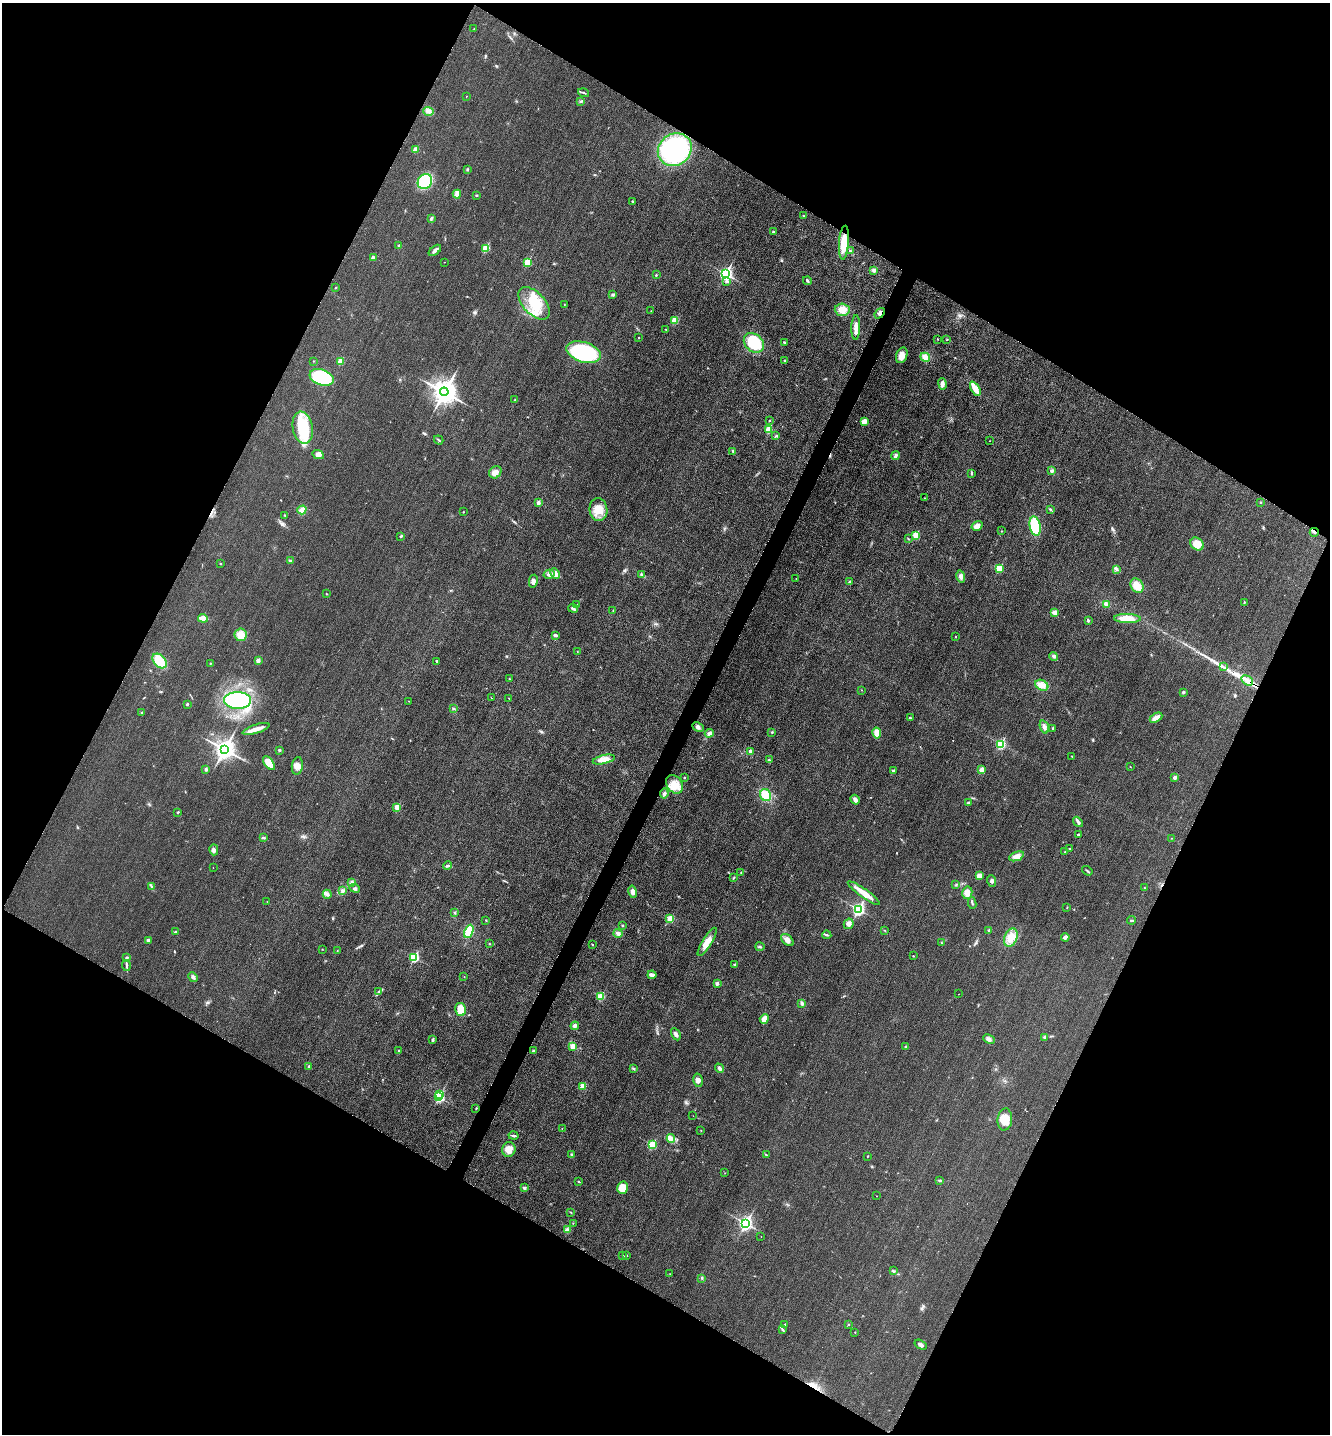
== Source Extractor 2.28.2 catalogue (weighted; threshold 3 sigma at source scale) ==
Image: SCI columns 166-5475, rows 22-5748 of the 5778 x 5772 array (HDU 1 of 3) = the unmasked area's bounding box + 8 px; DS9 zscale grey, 4 x 4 block average (1 PNG px = mean of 4 x 4 image px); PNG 1332 x 1436 px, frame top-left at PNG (2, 3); each listed source drawn as its Kron ellipse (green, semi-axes under 4 px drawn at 4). Shown black and unused: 47% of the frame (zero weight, under 3 of 4 exposures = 2% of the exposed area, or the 3 px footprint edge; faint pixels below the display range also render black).
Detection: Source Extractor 2.28.2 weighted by HDU 2 'WHT'. Background 0.0185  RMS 0.0056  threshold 0.0254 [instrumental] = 3 sigma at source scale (4.5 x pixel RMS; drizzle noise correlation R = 1.50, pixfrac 1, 0.05/0.05 arcsec/px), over >= 5 px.
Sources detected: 282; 1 cosmic-ray / hot-pixel residue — neither listed nor drawn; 1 coinciding with a brighter row at this scale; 6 inside a brighter listed object's ellipse — not listed separately; the other 274 listed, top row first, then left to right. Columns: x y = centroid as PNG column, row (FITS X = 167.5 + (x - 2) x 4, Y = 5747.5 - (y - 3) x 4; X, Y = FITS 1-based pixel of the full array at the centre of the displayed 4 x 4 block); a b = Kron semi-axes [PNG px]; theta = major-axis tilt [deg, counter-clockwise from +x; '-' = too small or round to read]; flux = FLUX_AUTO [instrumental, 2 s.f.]
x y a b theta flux
474 29 2 2 - 0.85
584 93 6 2 -16 4.5
466 96 2 2 - 0.84
581 101 3 2 - 3.2
429 111 5 4 - 13
415 150 2 2 - 59
675 150 18 15 39 490
467 169 2 2 - 1.8
425 182 8 7 - 110
457 194 4 3 - 15
476 195 3 2 - 3
632 201 2 2 - 3.9
804 216 2 2 - 1.9
431 218 4 2 - 4.2
773 232 2 2 - 7.1
844 243 17 5 85 69
399 246 2 2 - 18
486 248 2 2 - 140
435 250 7 3 39 12
850 250 3 2 - 2.4
373 258 4 3 - 9.7
444 262 2 2 - 1.3
527 262 2 2 - 120
874 270 3 3 - 7.3
726 274 3 2 - 680
656 275 3 2 - 2.9
727 281 4 3 - 7.9
807 281 4 2 - 4.4
336 287 3 2 - 2.2
613 295 3 3 - 5.9
534 303 20 11 -47 100
564 304 2 2 - 1.2
842 310 7 6 - 36
651 311 2 2 - 1.7
880 313 6 3 50 8.5
674 320 2 2 - 97
856 327 12 4 88 21
666 329 2 2 - 1
639 337 2 2 - 1.7
938 339 2 2 - 1.5
947 339 3 2 - 1.3
784 342 3 2 - 3.1
754 343 11 8 -43 200
584 352 18 10 -17 360
902 355 8 5 73 33
925 357 5 4 - 25
314 361 2 2 - 0.92
341 361 2 2 - 76
785 361 3 2 - 2.6
322 377 12 7 -20 200
942 384 6 3 -79 10
975 389 8 3 -61 52
444 392 4 4 - 3900
515 399 3 2 - 1.7
769 420 2 2 - 4.8
864 422 4 3 - 26
303 428 16 10 -79 170
768 429 2 2 - 120
776 436 3 2 - 3.5
439 440 5 2 - 4
990 441 2 2 - 1.3
733 451 3 2 - 3.3
318 455 6 4 -26 12
896 456 4 3 - 7.9
1052 471 4 3 - 5.5
495 472 7 5 42 19
971 473 3 2 - 3.3
924 498 2 2 - 1.1
538 502 2 2 - 31
1260 502 2 2 - 2.1
598 509 11 9 -81 50
1050 509 3 2 - 2.6
302 510 4 3 - 24
463 512 2 2 - 2.7
285 516 2 2 - 1.5
977 526 6 4 32 18
1035 526 10 5 -79 140
1002 531 2 2 - 1.5
1314 532 4 2 - 4.3
916 535 2 2 - 88
401 536 3 2 - 3.2
908 539 3 2 - 2.3
1197 544 7 6 - 40
290 561 4 2 - 4.1
220 563 2 2 - 2
999 568 2 2 - 110
1117 570 3 2 - 4.2
549 574 5 4 - 13
555 574 6 3 -64 20
641 575 3 2 - 3.7
961 576 6 3 -77 11
796 578 2 2 - 0.8
533 581 6 3 79 13
850 582 2 2 - 10
1137 586 8 6 -57 35
326 594 2 2 - 1
1244 603 3 2 - 2.7
1106 604 2 2 - 2.8
576 605 2 2 - 0.96
573 608 5 3 - 6.4
613 610 3 2 - 1.5
1054 612 3 3 - 14
203 618 5 3 - 34
1127 618 13 4 -1 49
1088 620 3 3 - 4.7
241 635 6 6 - 23
555 635 3 2 - 8.1
956 636 2 2 - 1.9
577 651 2 2 - 2.3
1054 656 4 3 - 7.3
258 660 2 2 - 21
160 661 8 5 -47 60
436 661 2 2 - 9.1
210 663 2 2 - 1.6
1224 667 2 2 - 1.7
509 678 2 2 - 1.6
1247 680 6 4 -33 17
1042 685 7 5 -31 24
862 690 2 2 - 0.79
1183 692 3 2 - 4.6
491 698 2 2 - 1
509 698 2 2 - 1.4
237 700 13 8 -1 330
408 701 2 2 - 1
187 704 3 2 - 3.5
453 709 2 2 - 2.1
141 713 2 2 - 1.6
910 718 2 2 - 3.1
1156 718 7 4 29 21
698 727 6 3 -27 8.1
1044 727 7 3 -73 12
1053 728 3 2 - 1.9
256 729 14 3 18 33
772 732 2 2 - 5.1
709 733 4 3 - 9.9
877 733 5 4 - 33
1001 744 2 2 - 290
224 749 4 3 - 2400
279 750 2 2 - 5.4
750 751 3 3 - 4.2
1072 756 2 2 - 1.8
604 759 11 4 13 32
769 760 3 2 - 2.4
269 763 8 4 -53 60
297 766 9 5 82 21
1130 767 2 2 - 1.1
206 769 3 3 - 6.2
981 770 2 2 - 48
893 771 2 2 - 15
1175 777 2 2 - 24
684 778 2 2 - 5.7
674 784 10 7 -53 41
664 794 5 3 - 7.2
765 795 6 5 - 41
855 800 5 3 - 11
968 803 2 2 - 12
397 807 2 2 - 79
178 812 3 2 - 2.6
1078 822 6 3 -51 7.7
1078 834 2 2 - 5.9
264 837 4 2 - 3.7
1172 838 2 2 - 1.1
1070 849 2 2 - 5.7
214 850 5 4 - 8.8
1064 852 2 2 - 2.9
1016 856 7 4 21 23
448 866 4 2 - 5
213 867 2 2 - 0.8
1087 871 5 2 - 3.5
741 872 2 2 - 1.5
979 876 4 3 - 22
734 877 2 2 - 1.9
992 881 6 3 -69 6.8
352 882 4 3 - 8.1
956 885 2 2 - 1.5
151 886 3 2 - 2.4
355 888 5 3 - 7.2
1144 888 2 2 - 1.5
342 891 3 2 - 4.6
632 892 6 4 -78 16
864 893 19 4 -36 42
967 893 6 5 - 21
327 894 4 3 - 9.4
267 901 2 2 - 1.1
972 903 6 2 -83 4.4
1067 907 2 2 - 1.5
858 909 3 2 - 600
454 912 2 2 - 3.4
670 919 2 2 - 98
486 920 2 2 - 2.3
1131 920 4 2 - 2.8
849 924 5 4 - 12
622 926 3 2 - 2.8
885 930 2 2 - 1.2
469 931 7 3 66 100
988 931 2 2 - 1.7
175 932 3 2 - 4.3
618 933 5 3 - 11
827 935 4 2 - 4.2
1065 937 4 3 - 13
1011 938 9 6 69 48
148 940 3 3 - 6.4
787 940 7 4 -40 16
707 942 16 4 58 32
942 943 3 2 - 3.1
489 944 2 2 - 1.9
592 945 2 2 - 2.4
760 947 4 2 - 4.4
322 949 2 2 - 1.3
337 951 2 2 - 1.2
913 956 2 2 - 1.7
127 957 3 2 - 3
414 957 2 2 - 240
734 964 2 2 - 3.7
126 965 5 2 - 5.2
652 975 4 3 - 15
464 976 2 2 - 1.4
193 977 5 3 - 8.5
717 984 2 2 - 25
379 992 2 2 - 2.7
959 994 2 2 - 0.85
601 996 2 2 - 120
802 1003 4 3 - 8
460 1009 7 5 -78 45
764 1019 5 3 - 22
575 1026 4 3 - 6.8
676 1034 6 3 -62 12
1044 1037 3 2 - 3.3
433 1039 3 2 - 5.2
989 1039 6 4 -25 11
573 1046 3 3 - 25
906 1047 2 2 - 17
399 1051 2 2 - 5.3
534 1051 2 2 - 15
309 1066 2 2 - 10
719 1068 5 3 - 8.8
633 1069 3 2 - 3.2
698 1080 7 4 -77 13
583 1086 2 2 - 72
440 1094 2 2 - 41
439 1097 2 2 - 360
476 1108 2 2 - 2.3
693 1116 2 2 - 0.51
1005 1119 11 7 84 60
562 1128 2 2 - 1.7
701 1131 2 2 - 1.2
513 1136 5 2 - 5.3
671 1138 4 3 - 9.9
652 1145 2 2 - 160
509 1149 7 6 - 34
572 1155 4 2 - 3.7
766 1155 2 2 - 1.9
867 1156 2 2 - 3.1
725 1173 2 2 - 0.84
940 1180 4 2 - 4
579 1182 2 2 - 2.2
524 1188 3 2 - 3.4
623 1188 6 5 - 43
876 1196 2 2 - 0.75
571 1212 2 2 - 1.8
573 1223 2 2 - 0.94
746 1223 3 2 - 880
567 1230 3 3 - 6.2
761 1237 2 2 - 0.62
623 1256 3 2 - 2.1
627 1256 3 2 - 1.8
893 1270 3 2 - 2.1
670 1274 2 2 - 1.2
702 1278 3 3 - 3.4
785 1324 2 2 - 4.3
848 1324 2 2 - 2.1
783 1330 3 2 - 3.1
855 1332 2 2 - 1.3
921 1345 6 3 -31 8.4
Overlapping masked pixels (flux is a lower limit): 3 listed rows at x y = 880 313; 1314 532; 1247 680
Diffuse or blended objects may show on this block-average render without a row.